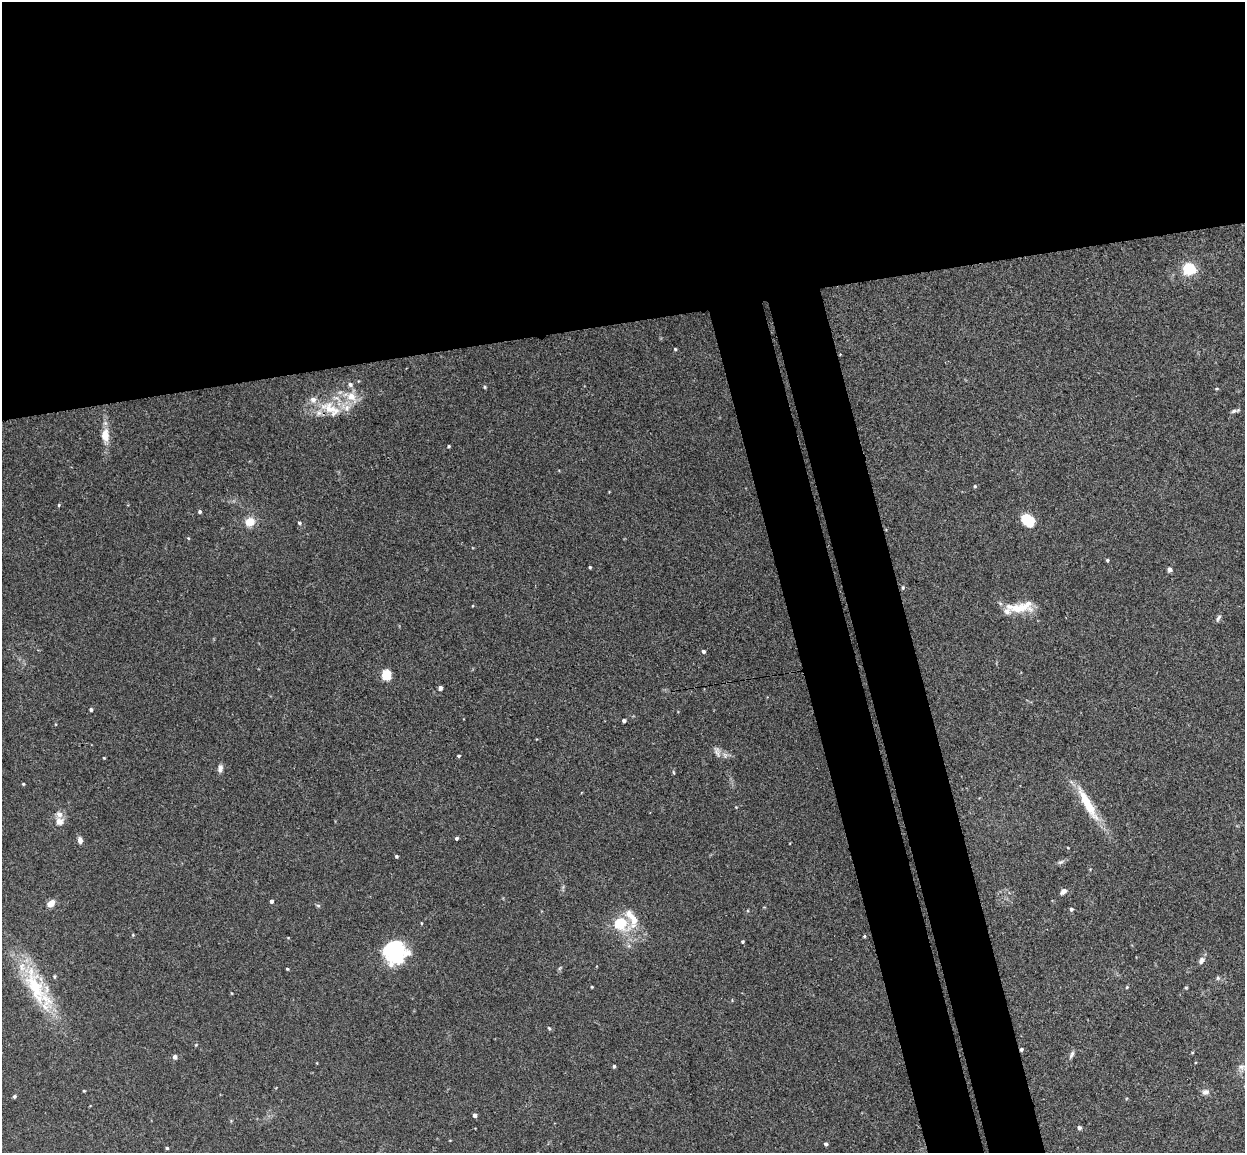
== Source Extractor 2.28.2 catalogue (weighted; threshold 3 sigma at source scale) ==
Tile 2 of 4 x 4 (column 2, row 1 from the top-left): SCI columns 1300-2542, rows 3608-4758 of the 5086 x 5029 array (HDU 1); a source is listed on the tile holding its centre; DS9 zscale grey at full resolution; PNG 1247 x 1155 px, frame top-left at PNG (2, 2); no overlay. Shown black and unused: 34% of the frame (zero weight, under 3 of 4 exposures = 5% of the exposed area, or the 3 px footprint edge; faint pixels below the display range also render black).
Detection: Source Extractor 2.28.2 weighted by HDU 2 'WHT'; one run over the whole footprint, this tile lists its part. Background 0.0427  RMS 0.0043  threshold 0.0192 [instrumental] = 3 sigma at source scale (4.5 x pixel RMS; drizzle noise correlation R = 1.50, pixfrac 1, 0.05/0.05 arcsec/px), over >= 5 px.
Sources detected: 82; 2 inside a brighter object's white glare — not listed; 8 inside a brighter listed object's ellipse — not listed separately; the other 72 listed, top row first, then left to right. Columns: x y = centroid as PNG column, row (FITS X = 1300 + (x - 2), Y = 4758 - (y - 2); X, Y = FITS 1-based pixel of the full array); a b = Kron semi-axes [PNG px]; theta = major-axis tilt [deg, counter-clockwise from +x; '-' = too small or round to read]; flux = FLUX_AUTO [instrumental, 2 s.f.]
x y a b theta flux
1189 269 11 10 - 16
675 349 3 3 - 0.4
485 387 4 4 - 0.47
1217 389 5 3 - 0.43
351 397 18 12 -48 6.7
330 409 34 16 -29 12
1235 411 11 4 13 0.99
105 435 20 10 -88 5.5
449 446 4 3 - 0.52
975 486 5 4 - 0.53
59 505 4 4 - 0.43
200 511 4 4 - 0.78
1027 520 15 11 -42 9.4
250 522 7 6 - 8.3
299 523 5 4 - 0.58
188 538 4 4 - 0.42
1107 560 4 4 - 0.63
590 567 3 3 - 0.49
1169 569 4 4 - 1.9
903 587 5 3 - 0.59
1022 608 34 15 16 9.7
1218 618 10 4 60 1
703 652 4 4 - 0.97
386 675 8 7 - 9.6
440 688 4 4 - 1.6
91 710 3 3 - 0.85
624 721 4 3 - 1.1
717 752 15 8 -72 2.3
458 756 4 3 - 0.54
104 758 4 3 - 0.32
220 768 9 6 84 1.7
673 772 5 3 - 0.42
23 784 4 3 - 0.45
1087 803 51 10 -61 14
736 807 3 3 - 0.28
60 821 13 12 - 3.3
456 838 4 3 - 0.79
80 840 7 5 -80 2
396 856 4 3 - 0.6
1061 862 9 5 26 1
1063 891 8 6 41 1.7
271 901 4 3 - 1.3
51 903 9 6 39 3.5
318 906 6 4 -1 0.58
1071 909 4 4 - 0.87
421 923 4 3 - 0.38
621 923 20 18 -19 14
864 936 4 3 - 0.47
742 942 3 3 - 0.58
391 946 33 17 64 16
1201 961 9 6 58 1.8
560 968 8 3 45 0.47
287 969 4 3 - 0.44
54 976 5 4 - 0.47
1218 978 6 5 - 0.68
35 986 59 20 -69 30
592 987 3 2 - 0.38
1127 987 4 4 - 0.43
1186 988 4 4 - 0.48
231 993 4 3 - 0.31
549 1028 6 3 -45 0.48
1021 1049 4 4 - 0.83
1072 1054 11 5 63 1.3
175 1057 4 4 - 1.6
614 1066 4 4 - 0.71
84 1091 3 3 - 0.39
1205 1092 9 7 9 1.7
14 1096 4 3 - 0.81
474 1115 5 4 - 1.2
1079 1128 5 4 - 1.1
826 1144 4 4 - 0.94
167 1148 3 3 - 0.5
Overlapping masked pixels (flux is a lower limit): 2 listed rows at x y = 330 409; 1021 1049